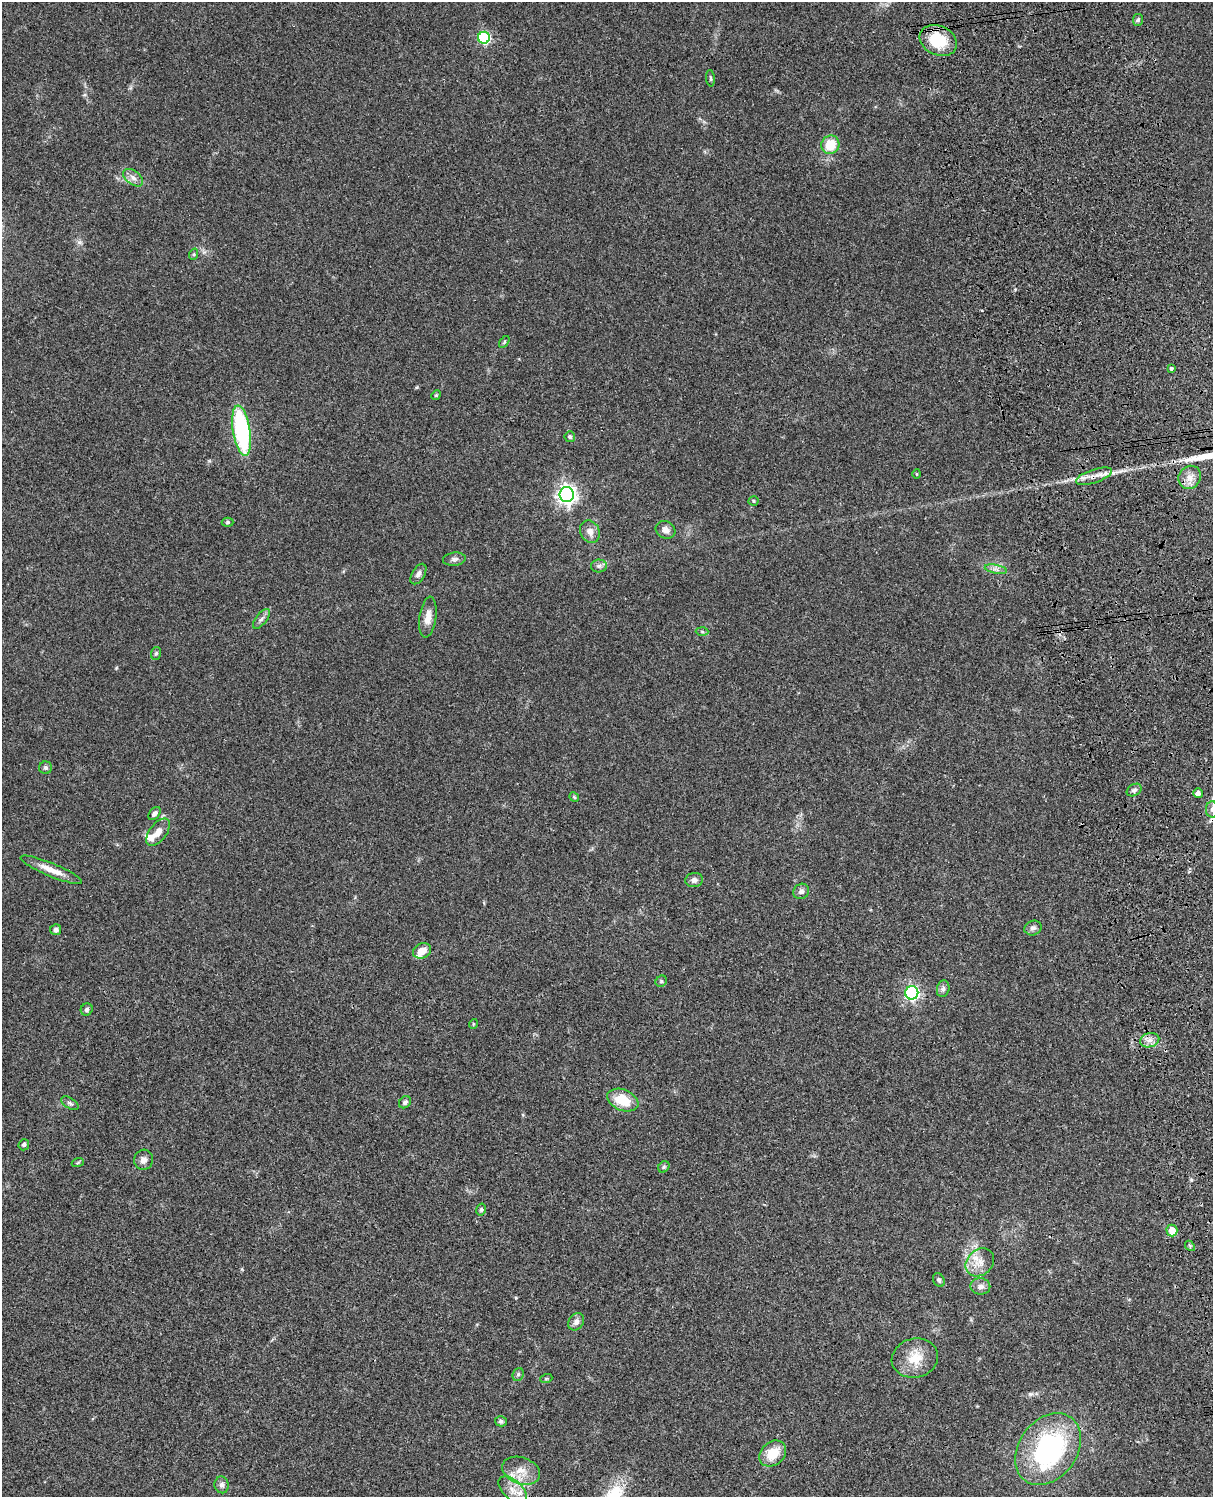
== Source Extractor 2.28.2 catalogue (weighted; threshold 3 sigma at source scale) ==
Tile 6 of 4 x 3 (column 2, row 2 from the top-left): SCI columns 1332-2542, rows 1772-3266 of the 5083 x 4925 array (HDU 1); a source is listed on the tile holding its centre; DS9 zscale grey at full resolution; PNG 1215 x 1499 px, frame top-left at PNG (2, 2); each listed source drawn as its Kron ellipse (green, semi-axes under 4 px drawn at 4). Shown black and unused: <1% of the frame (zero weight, under 3 of 4 exposures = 6% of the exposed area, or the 3 px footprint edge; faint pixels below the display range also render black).
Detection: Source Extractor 2.28.2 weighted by HDU 2 'WHT'; one run over the whole footprint, this tile lists its part. Background 0.0782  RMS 0.0059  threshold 0.0266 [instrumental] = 3 sigma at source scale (4.5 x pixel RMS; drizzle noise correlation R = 1.50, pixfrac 1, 0.05/0.05 arcsec/px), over >= 5 px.
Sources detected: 74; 4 inside a brighter listed object's ellipse — not listed separately; the other 70 listed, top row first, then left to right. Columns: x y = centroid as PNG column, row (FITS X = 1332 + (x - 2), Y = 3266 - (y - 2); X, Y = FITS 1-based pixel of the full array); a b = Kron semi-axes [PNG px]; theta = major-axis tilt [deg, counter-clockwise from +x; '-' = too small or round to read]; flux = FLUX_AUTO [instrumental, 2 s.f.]
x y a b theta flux
1138 20 6 5 - 1.1
484 38 6 6 - 57
938 40 19 14 -24 24
710 78 8 3 -85 0.82
830 145 9 9 - 13
133 178 11 7 -38 3.1
194 254 6 3 72 0.7
504 342 7 3 54 0.7
1171 368 3 3 - 2.7
436 395 5 4 - 0.66
242 431 25 8 -81 77
570 437 5 5 - 1.2
917 474 5 3 - 0.5
1094 476 19 6 18 5.2
1190 477 12 10 52 5.1
567 495 7 7 - 270
753 501 5 4 - 0.71
228 522 6 4 -1 0.88
665 530 10 8 -27 3
590 532 12 9 -63 4.1
454 559 11 6 7 2.1
599 566 8 6 2 1.6
996 569 11 3 -11 1.8
418 574 11 6 59 2.2
428 617 20 8 82 5.6
261 619 12 5 51 2.1
702 632 6 4 -3 0.85
156 653 6 5 - 1.2
46 768 6 6 - 1.4
1134 790 8 5 29 1.7
1198 793 5 4 - 2.8
574 797 5 4 - 0.66
1212 809 8 6 -90 2
154 813 8 5 49 1.8
158 832 16 8 52 5.1
51 870 33 6 -22 7.4
694 880 9 7 12 2.4
801 891 8 7 - 2.2
1033 928 9 7 21 2.1
56 930 5 5 - 1.7
422 951 9 7 28 6.1
661 981 6 5 - 0.88
943 989 8 6 75 1.7
912 993 7 6 - 120
87 1010 6 5 - 1.4
473 1024 5 3 - 0.49
1150 1040 10 7 16 3.3
623 1100 16 10 -22 14
405 1102 6 5 - 1.6
70 1103 10 5 -32 1.4
24 1145 5 5 - 1.2
143 1160 10 9 - 3
78 1162 6 4 21 0.8
664 1167 6 5 - 0.88
481 1210 6 4 75 0.91
1172 1230 6 5 - 7.8
1190 1246 6 4 -49 0.83
980 1262 15 12 43 7.1
939 1280 7 5 -62 1.2
980 1286 10 8 -9 2.8
576 1322 9 7 53 2.8
915 1358 23 19 13 13
518 1374 6 5 - 1.1
546 1379 6 4 19 0.77
501 1421 6 5 - 1.1
1048 1449 39 29 54 90
773 1453 15 11 41 12
521 1471 19 13 -19 8.8
222 1485 8 7 - 2.1
513 1490 17 9 -45 6.6
Overlapping masked pixels (flux is a lower limit): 2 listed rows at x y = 1094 476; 1048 1449
Isophote crosses this tile's border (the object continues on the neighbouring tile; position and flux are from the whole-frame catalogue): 1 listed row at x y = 1212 809